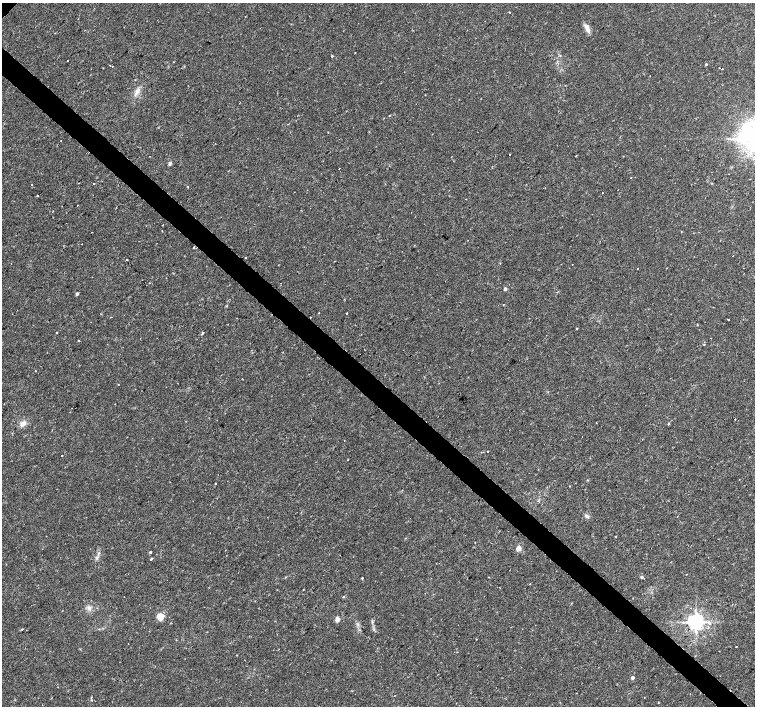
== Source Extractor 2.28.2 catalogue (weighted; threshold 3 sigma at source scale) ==
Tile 6 of 4 x 4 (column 2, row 2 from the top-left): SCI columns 1513-3017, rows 3048-4455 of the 6027 x 6027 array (HDU 1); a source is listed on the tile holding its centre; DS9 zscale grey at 2 x 2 block average (1 PNG px = mean of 2 x 2 image px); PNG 757 x 708 px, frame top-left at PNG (2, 3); no overlay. Shown black and unused: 4% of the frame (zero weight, under 2 of 3 exposures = <1% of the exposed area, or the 3 px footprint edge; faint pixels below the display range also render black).
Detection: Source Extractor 2.28.2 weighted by HDU 2 'WHT'; one run over the whole footprint, this tile lists its part. Background 0.0228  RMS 0.0028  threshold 0.0126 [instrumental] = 3 sigma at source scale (4.5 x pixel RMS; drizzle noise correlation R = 1.50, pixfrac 1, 0.0396/0.0396 arcsec/px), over >= 5 px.
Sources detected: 76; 1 cosmic-ray / hot-pixel residue — not listed; the other 75 listed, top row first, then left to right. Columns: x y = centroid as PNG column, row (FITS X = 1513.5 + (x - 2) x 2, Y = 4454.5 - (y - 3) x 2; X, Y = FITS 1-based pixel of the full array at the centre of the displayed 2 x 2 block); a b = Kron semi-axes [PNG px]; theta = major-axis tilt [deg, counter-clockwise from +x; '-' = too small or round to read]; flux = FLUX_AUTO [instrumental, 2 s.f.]
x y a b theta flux
509 12 2 2 - 0.25
587 28 11 5 -71 3.6
355 52 2 2 - 0.22
332 56 2 2 - 0.56
67 61 2 2 - 0.74
706 64 3 2 - 0.66
110 65 2 2 - 2.1
112 66 2 2 - 0.59
722 69 2 2 - 1.2
137 92 10 5 56 3.6
389 115 2 2 - 0.3
288 124 2 2 - 0.46
509 154 2 2 - 0.38
576 156 2 2 - 0.32
170 164 5 4 - 1.1
339 169 2 2 - 3
630 178 2 2 - 0.21
94 183 2 2 - 1.7
32 184 2 2 - 1.3
188 187 2 2 - 1.6
602 193 2 2 - 0.31
37 196 2 2 - 0.71
466 199 2 2 - 0.32
77 205 2 2 - 0.23
162 225 2 2 - 0.55
193 247 2 2 - 1.8
245 257 2 2 - 0.77
127 259 2 2 - 5.3
572 265 2 2 - 0.38
638 268 2 2 - 0.44
149 283 2 2 - 0.32
505 289 3 2 - 1.9
77 294 2 2 - 2.1
319 313 2 2 - 0.46
347 313 2 2 - 0.28
728 319 2 2 - 1.3
697 325 3 2 - 0.32
576 329 2 2 - 1.4
56 332 2 2 - 0.35
202 333 2 2 - 1.4
711 338 2 2 - 0.34
79 340 2 2 - 1
704 344 2 2 - 0.39
35 371 2 2 - 0.64
735 419 2 2 - 0.62
668 423 2 2 - 0.98
23 424 8 6 34 3.2
344 441 2 2 - 0.37
487 451 2 2 - 0.88
62 456 2 2 - 1.7
348 460 2 2 - 0.41
215 484 2 2 - 0.33
570 486 2 2 - 0.43
587 516 6 4 -51 1.5
475 543 2 2 - 0.33
518 548 3 2 - 9.9
150 552 2 2 - 0.87
708 557 2 2 - 0.29
96 558 5 4 - 1.2
151 559 2 2 - 4.6
686 574 2 2 - 0.51
641 577 4 4 - 0.8
362 578 2 2 - 1.2
530 584 2 2 - 0.44
344 597 3 2 - 0.61
89 608 6 5 - 2.3
160 617 3 3 - 31
337 619 3 2 - 8.6
696 622 4 4 - 350
709 623 3 2 - 2.4
22 629 2 2 - 0.37
476 639 2 2 - 0.21
736 647 2 2 - 0.28
632 678 3 2 - 2.2
644 697 2 2 - 0.21
Overlapping masked pixels (flux is a lower limit): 1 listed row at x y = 193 247
Diffuse or blended objects may show on this block-average render without a row.